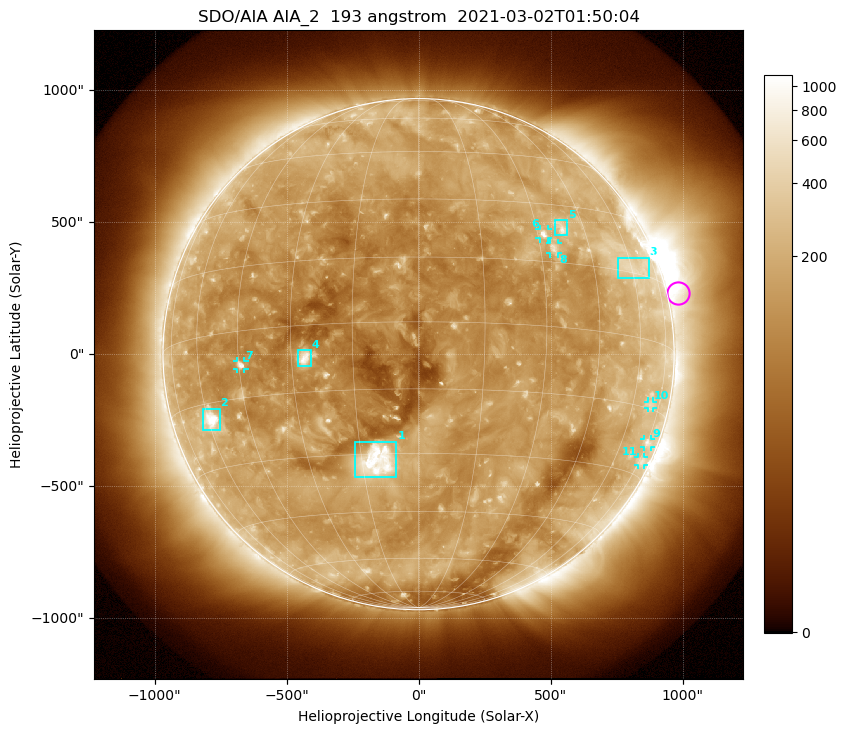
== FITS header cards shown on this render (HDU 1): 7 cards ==
TELESCOP= 'SDO/AIA '           / For AIA: SDO/AIA
INSTRUME= 'AIA_2   '           / For AIA: AIA_ATA1, AIA_ATA2, AIA_ATA3 or AIA_AT
WAVELNTH=                  193 / [angstrom] Wavelength
WAVEUNIT= 'angstrom'           / Wavelength unit: angstrom
DATE-OBS= '2021-03-02T01:50:04.844' / [ISO] Date when observation started; ISO 8
CTYPE1  = 'HPLN-TAN'           / CTYPE1: HPLN
CTYPE2  = 'HPLT-TAN'           / CTYPE2: HPLT

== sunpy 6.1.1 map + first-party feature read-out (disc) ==
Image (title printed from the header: SDO/AIA AIA_2  193 angstrom  2021-03-02T01:50:04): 1024 x 1024 px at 2.4 arcsec/px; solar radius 968 arcsec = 403 px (full disc in frame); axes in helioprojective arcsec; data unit not stated in the header (colour bar unlabelled)
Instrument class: DISC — disc imager (sunpy class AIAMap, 193 A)
Bright regions (active regions / flare kernels): reference = the median radial profile (limb darkening/brightening removed); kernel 9 px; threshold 5 sigma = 224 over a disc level ~126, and >= 1.15x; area >= 12 px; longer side >= 10 px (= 24 arcsec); searched inside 0.97 R_sun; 11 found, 11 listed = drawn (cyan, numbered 1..; 6 of them under ~33 arcsec drawn as corner ticks so the feature stays visible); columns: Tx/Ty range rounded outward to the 5 arcsec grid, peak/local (2 s.f.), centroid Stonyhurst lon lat
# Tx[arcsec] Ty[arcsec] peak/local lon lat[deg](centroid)
1 -240..-85 -465..-330 13 -11 -32
2 -815..-750 -290..-205 9.7 -59 -19
3 755..870 285..365 2.7 +61 +16
4 -455..-405 -45..15 8.8 -27 -7
5 515..565 450..510 4.8 +37 +24
6 455..490 440..475 7 +32 +22
7 -690..-660 -55..-25 5.9 -44 -8
8 500..530 380..420 4.3 +34 +18
9 855..880 -350..-320 2.9 +75 -22
10 865..890 -205..-180 2.3 +69 -14
11 830..855 -420..-390 2.5 +76 -27
Off-limb structures (1.02-1.3 R_sun): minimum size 162 px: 8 found; the strongest spans PA ~230..320 deg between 1.02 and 1.3 R_sun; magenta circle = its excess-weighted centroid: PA ~285 deg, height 1.04 R_sun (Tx ~985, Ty ~230 arcsec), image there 2.6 x the reference